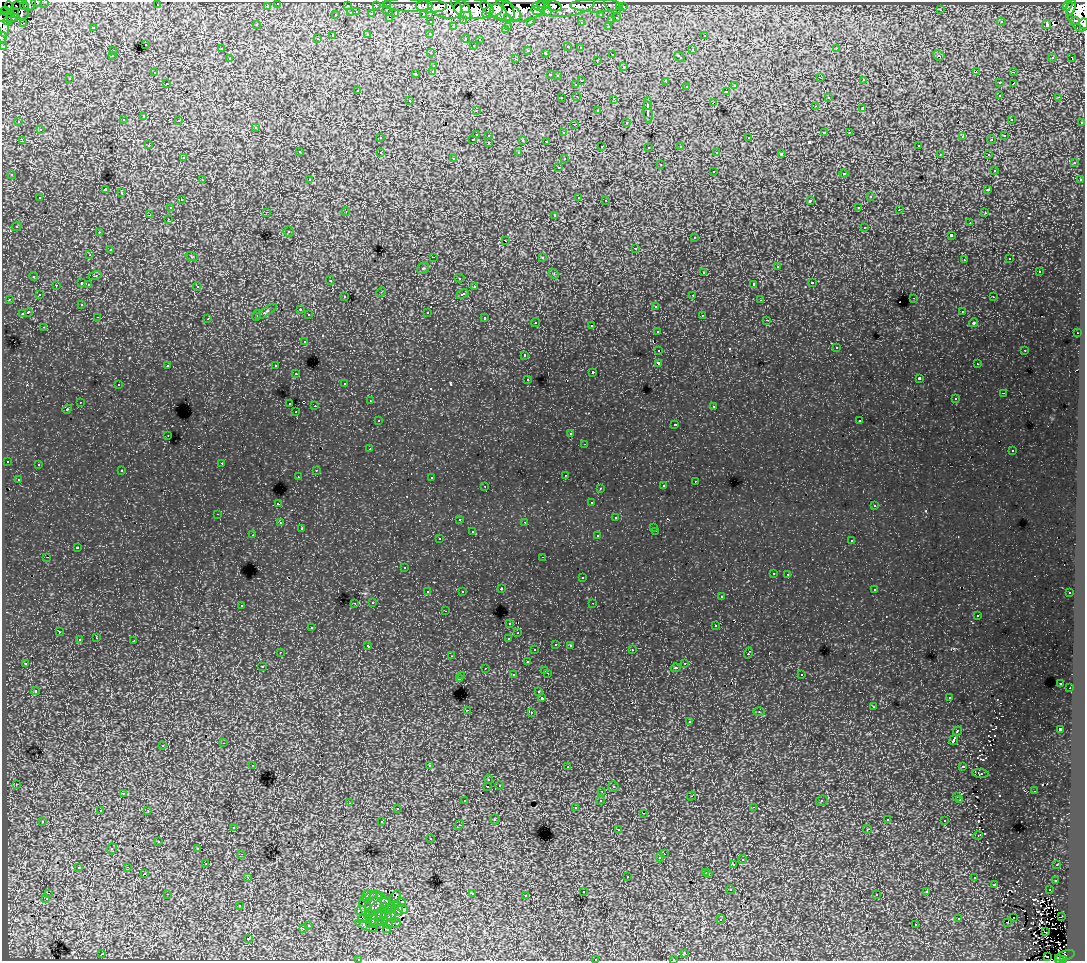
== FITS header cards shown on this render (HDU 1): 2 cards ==
NAXIS1  =                 1083
NAXIS2  =                  959

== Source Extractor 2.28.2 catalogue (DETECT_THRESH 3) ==
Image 1083 x 959 px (HDU 1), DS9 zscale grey, 1 PNG px = 1 image px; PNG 1087 x 963 px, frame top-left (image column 1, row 959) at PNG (2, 2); each listed source drawn as its Kron ellipse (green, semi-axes under 4 px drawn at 4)
Background 137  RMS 3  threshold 8.88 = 3 sigma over >= 5 px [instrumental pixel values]
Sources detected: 552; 1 with non-positive FLUX_AUTO (blend fragments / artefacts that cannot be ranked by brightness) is neither listed nor drawn; of the other 551, the 500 brightest by FLUX_AUTO listed and drawn (51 fainter detections omitted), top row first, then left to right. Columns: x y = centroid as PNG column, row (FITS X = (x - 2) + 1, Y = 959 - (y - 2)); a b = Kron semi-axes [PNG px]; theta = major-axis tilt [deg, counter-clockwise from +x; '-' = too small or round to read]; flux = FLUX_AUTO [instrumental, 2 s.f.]
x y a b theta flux
36 2 5 2 - 4900
45 2 3 2 - 5000
278 3 3 3 - 3200
30 4 7 6 - 27000
388 4 3 3 - 6200
157 5 2 2 - 200
408 5 25 6 -2 42000
540 5 8 5 7 72000
553 5 9 5 -19 59000
1068 5 6 4 60 67000
16 6 3 3 - 10000
24 6 4 3 - 15000
267 6 3 3 - 2600
347 6 3 3 - 1200
376 6 3 2 - 1700
431 6 15 6 -1 180000
445 6 18 11 -22 190000
568 6 26 10 10 160000
596 6 25 7 0 51000
613 6 10 5 -39 24000
10 7 5 3 - 15000
461 7 13 7 -50 150000
620 7 3 3 - 1800
623 7 3 3 - 2900
1071 7 9 3 72 29000
545 8 8 5 -47 99000
466 9 4 3 - 50000
474 9 20 10 -5 410000
509 9 10 3 -66 65000
518 9 27 13 6 270000
20 10 10 8 -70 19000
387 10 3 2 - 400
501 10 21 9 -20 300000
940 10 3 2 - 240
5 11 4 2 - 5700
492 11 11 6 23 110000
538 11 7 4 -13 100000
357 12 3 2 - 620
1080 12 20 13 -80 230000
15 13 5 3 - 31000
351 13 3 3 - 1200
372 14 3 3 - 1600
396 14 4 3 - 1500
423 14 3 2 - 2700
336 15 3 3 - 620
601 15 3 3 - 2300
7 17 13 5 1 42000
508 18 3 3 - 1800
617 18 3 3 - 830
390 19 3 2 - 760
611 20 3 3 - 500
1076 20 3 2 - 7000
8 21 4 3 - 12000
464 21 3 2 - 500
530 21 3 3 - 2000
431 22 3 3 - 3000
581 22 3 3 - 320
1001 22 4 4 - 240
24 23 3 2 - 210
3 24 13 5 -83 67000
1084 24 5 2 - 18000
256 25 3 2 - 190
1047 25 4 3 - 760
509 26 3 2 - 560
608 26 3 2 - 530
93 27 3 2 - 1200
453 27 3 2 - 620
505 30 3 2 - 350
430 34 3 2 - 200
368 35 3 3 - 740
704 35 3 2 - 440
333 36 3 3 - 2300
2 37 5 2 - 4300
317 39 3 3 - 340
466 39 4 3 - 610
480 40 3 2 - 200
145 44 3 3 - 630
473 45 3 3 - 310
3 46 3 3 - 6300
568 47 3 3 - 780
580 48 3 2 - 250
836 48 3 2 - 410
221 49 3 3 - 330
528 50 3 3 - 420
692 50 3 3 - 650
113 51 3 2 - 360
431 53 3 2 - 400
546 53 3 3 - 700
612 54 3 2 - 460
939 55 6 5 - 440
112 56 3 2 - 220
679 57 6 3 -41 530
1053 57 4 3 - 440
1071 57 3 2 - 240
230 58 3 2 - 450
516 59 3 2 - 800
597 60 3 2 - 280
434 65 3 3 - 540
624 66 3 3 - 550
433 71 3 3 - 410
976 71 3 2 - 370
154 72 3 3 - 290
1013 72 3 2 - 510
416 73 3 3 - 850
550 75 3 2 - 650
557 76 3 3 - 220
820 77 3 2 - 210
70 79 3 2 - 290
864 80 3 2 - 430
582 81 3 2 - 980
666 81 3 3 - 1800
167 83 3 2 - 290
999 83 3 3 - 560
575 84 3 3 - 450
1013 84 3 2 - 350
735 86 3 3 - 490
687 87 3 3 - 490
358 90 3 2 - 340
726 91 3 3 - 750
1000 95 3 2 - 470
577 96 3 2 - 490
828 97 3 3 - 430
1059 97 4 3 - 480
562 98 3 2 - 340
614 99 3 2 - 630
409 100 3 2 - 390
648 103 6 2 -90 3700
713 103 4 2 - 680
815 106 3 3 - 310
863 108 3 3 - 1600
476 110 3 2 - 310
598 111 3 3 - 580
648 112 11 3 -83 4100
144 117 3 3 - 460
1011 119 4 4 - 280
123 120 3 3 - 430
179 120 3 2 - 370
19 122 3 3 - 240
627 122 3 2 - 290
1082 122 3 3 - 920
574 124 3 2 - 210
256 127 3 3 - 620
40 130 3 3 - 640
824 132 3 2 - 1400
849 132 3 2 - 350
563 133 3 3 - 290
476 134 3 3 - 1300
489 135 3 2 - 390
963 136 4 3 - 950
1004 136 3 2 - 270
380 138 3 2 - 340
749 138 3 3 - 650
473 139 3 2 - 480
523 140 3 3 - 1300
992 140 4 4 - 310
22 141 3 2 - 460
546 141 3 2 - 210
489 143 3 3 - 340
149 145 3 2 - 320
918 145 3 2 - 330
602 146 3 2 - 190
681 146 3 3 - 470
649 147 3 2 - 260
299 152 3 3 - 590
380 152 3 2 - 470
717 152 4 3 - 330
519 153 3 3 - 360
781 154 4 3 - 3200
940 154 3 2 - 260
988 154 3 2 - 400
183 158 3 2 - 340
454 158 3 3 - 250
564 159 3 2 - 240
1074 163 4 4 - 690
660 165 3 3 - 810
559 167 3 2 - 430
994 170 4 4 - 370
713 171 3 3 - 630
844 174 4 4 - 870
12 175 4 4 - 460
202 180 3 2 - 390
310 180 3 3 - 330
1080 180 3 3 - 350
105 190 4 3 - 12000
988 190 4 4 - 490
122 193 3 3 - 840
579 197 3 2 - 650
870 197 3 3 - 740
40 198 3 3 - 580
181 200 3 3 - 340
606 200 3 2 - 240
810 201 4 3 - 1800
859 207 4 3 - 440
170 208 3 3 - 390
899 210 3 3 - 360
266 212 3 2 - 400
346 212 4 3 - 310
985 213 4 3 - 370
150 215 4 3 - 890
555 215 4 3 - 2700
168 219 4 3 - 400
970 222 3 3 - 280
16 226 5 4 - 360
865 227 3 3 - 640
289 231 5 5 - 350
99 232 3 3 - 410
951 235 3 3 - 1600
695 238 4 4 - 470
506 241 3 2 - 450
636 248 3 3 - 980
110 250 3 3 - 1100
90 255 4 3 - 500
192 257 6 4 -20 280
433 257 3 2 - 1000
542 257 3 3 - 700
1010 259 3 3 - 290
964 260 4 3 - 420
777 267 4 3 - 1200
423 268 6 5 - 340
704 272 3 3 - 660
1039 272 3 3 - 1100
554 274 6 4 -48 300
34 276 4 4 - 590
95 276 7 4 17 320
459 278 5 4 - 370
330 280 4 4 - 390
82 283 3 3 - 1200
812 283 3 3 - 920
89 284 3 3 - 600
754 284 4 3 - 2500
56 285 3 2 - 480
197 286 4 4 - 530
474 287 3 3 - 450
381 292 5 4 - 200
462 294 7 4 24 980
39 295 4 3 - 420
693 295 3 2 - 400
345 297 3 3 - 330
993 297 3 2 - 320
914 298 3 2 - 700
9 299 4 3 - 370
761 300 4 3 - 210
82 304 3 3 - 390
656 306 3 3 - 590
300 310 4 4 - 430
266 311 12 4 34 510
962 311 3 2 - 300
28 312 4 3 - 2000
427 312 3 3 - 1100
22 314 3 3 - 1200
256 315 6 4 71 280
309 315 3 3 - 460
702 315 3 2 - 420
98 317 4 3 - 360
485 318 3 3 - 950
208 319 4 4 - 200
767 320 4 4 - 220
536 322 4 4 - 350
974 323 4 4 - 350
592 326 3 3 - 380
44 327 3 2 - 380
658 331 4 3 - 430
1077 333 3 2 - 440
304 341 3 3 - 530
836 348 3 3 - 370
658 350 3 2 - 500
1025 350 3 2 - 750
525 355 3 2 - 530
658 363 4 3 - 2500
977 364 3 2 - 210
168 365 3 3 - 590
276 366 3 3 - 620
593 372 3 3 - 580
296 374 3 3 - 310
919 378 4 3 - 3300
528 379 3 3 - 380
345 383 3 3 - 310
118 385 3 2 - 500
1003 393 3 2 - 220
955 399 3 3 - 230
370 401 3 3 - 370
80 402 3 2 - 290
290 404 3 2 - 580
315 406 2 2 - 820
714 406 3 3 - 470
67 409 5 4 - 210
296 412 3 2 - 280
378 421 3 3 - 300
860 421 3 2 - 270
675 424 3 2 - 210
571 434 3 2 - 280
168 435 3 2 - 320
585 444 3 2 - 220
370 449 3 2 - 260
1012 451 3 2 - 220
7 461 3 3 - 290
222 463 3 2 - 350
38 465 3 2 - 340
316 470 3 3 - 540
122 471 3 3 - 410
565 475 3 2 - 280
298 477 3 2 - 250
431 477 3 2 - 280
18 479 3 2 - 230
695 481 3 2 - 290
485 486 3 2 - 400
663 486 3 2 - 390
600 488 3 2 - 250
592 503 3 3 - 240
278 504 3 3 - 1400
874 506 3 3 - 260
218 514 3 2 - 450
616 518 3 3 - 520
459 519 3 3 - 460
525 522 3 3 - 340
280 523 3 3 - 380
654 527 3 2 - 290
301 529 3 2 - 340
656 531 3 2 - 380
472 532 3 2 - 760
253 535 3 2 - 300
598 536 4 4 - 400
439 539 3 3 - 370
852 541 3 3 - 460
77 548 3 3 - 1400
47 557 3 2 - 330
543 557 3 2 - 250
404 568 3 2 - 300
773 573 3 3 - 370
788 574 3 2 - 420
582 578 3 3 - 540
501 589 3 3 - 310
874 589 3 2 - 310
462 591 3 2 - 280
428 592 3 3 - 640
1070 593 3 2 - 370
721 597 3 3 - 410
373 602 3 3 - 480
355 603 3 2 - 310
593 603 3 2 - 210
241 605 3 3 - 540
445 611 3 2 - 280
978 615 3 2 - 230
510 623 4 3 - 550
716 626 3 3 - 810
312 627 3 3 - 480
59 632 3 3 - 500
518 633 3 3 - 340
96 638 3 2 - 370
509 638 3 3 - 990
79 640 3 3 - 740
134 641 3 2 - 1100
556 644 3 2 - 420
570 645 3 3 - 550
368 646 4 3 - 570
535 650 4 3 - 270
632 650 3 2 - 370
280 652 4 3 - 230
748 653 5 2 - 1100
452 656 3 3 - 210
527 662 3 3 - 620
685 663 3 2 - 410
25 664 3 2 - 240
262 666 5 3 - 220
485 668 3 2 - 330
675 668 5 4 - 380
545 670 3 2 - 690
547 673 3 2 - 740
801 674 3 3 - 430
513 675 3 3 - 530
462 676 4 3 - 430
459 679 3 3 - 1700
1061 683 3 3 - 320
1070 688 2 2 - 330
35 691 4 4 - 310
539 692 4 4 - 510
542 698 3 3 - 3000
949 698 3 2 - 290
873 707 3 2 - 360
467 710 3 2 - 510
531 712 3 2 - 740
759 712 6 4 -2 300
690 722 4 3 - 650
1060 729 4 3 - 3800
957 731 5 3 - 1400
954 740 5 3 - 4800
224 743 4 3 - 370
163 745 3 3 - 560
253 765 4 3 - 400
430 766 3 3 - 4300
963 766 4 3 - 1100
567 767 4 3 - 320
980 773 8 3 -4 270
489 780 4 4 - 400
16 784 4 3 - 400
499 785 4 4 - 360
488 786 3 2 - 420
613 786 5 5 - 530
602 791 3 3 - 360
1034 791 3 2 - 250
123 793 3 3 - 360
692 796 5 4 - 240
957 797 3 3 - 670
960 799 4 3 - 450
601 800 4 4 - 600
465 801 3 3 - 390
822 801 6 5 - 400
349 803 3 3 - 570
753 807 4 3 - 410
575 808 4 3 - 400
397 809 3 2 - 230
147 810 3 2 - 790
100 811 3 2 - 380
643 813 3 2 - 240
495 819 5 5 - 380
887 820 3 3 - 360
43 821 4 4 - 430
945 821 3 3 - 550
382 822 3 3 - 1100
459 825 5 4 - 220
233 827 3 2 - 410
867 829 4 3 - 370
618 830 3 3 - 320
978 835 5 3 - 190
431 839 3 2 - 290
159 842 2 2 - 210
198 848 3 2 - 250
112 849 6 5 - 310
242 854 3 3 - 390
664 854 3 2 - 390
660 858 5 4 - 440
742 860 4 4 - 620
206 864 2 2 - 410
734 864 3 3 - 1600
1057 865 3 2 - 270
128 867 3 2 - 530
79 868 3 3 - 830
706 872 3 3 - 660
709 873 3 3 - 750
144 874 3 3 - 660
248 877 3 2 - 470
627 877 3 3 - 1000
974 878 3 3 - 600
1055 880 3 3 - 410
994 884 3 3 - 1000
731 890 4 3 - 440
1049 890 3 2 - 590
583 892 3 3 - 450
927 892 4 4 - 570
48 894 3 2 - 260
167 894 3 2 - 1300
472 894 3 2 - 480
877 894 3 3 - 420
367 895 6 3 72 340
379 895 4 2 - 330
526 896 3 3 - 280
370 897 8 2 36 300
395 897 7 3 54 230
46 899 3 2 - 360
386 902 11 4 -46 740
402 903 4 4 - 350
373 904 13 8 69 1500
395 904 4 3 - 290
239 906 4 3 - 250
379 906 12 5 33 740
366 908 11 5 -73 1200
385 908 5 2 - 210
392 908 5 3 - 350
398 909 6 4 73 660
403 909 5 3 - 290
361 910 5 3 - 340
390 914 9 5 -67 750
379 916 10 6 53 960
1061 917 4 2 - 200
372 918 9 5 -59 650
1013 918 2 2 - 210
363 919 5 3 - 210
387 919 10 5 -72 590
721 919 4 3 - 210
959 919 3 3 - 730
381 921 6 3 16 340
1008 922 3 2 - 200
372 923 6 3 10 300
393 923 8 4 7 530
308 925 3 3 - 550
916 925 3 2 - 530
366 926 12 3 -20 320
303 929 3 3 - 710
387 929 4 2 - 230
1045 932 3 2 - 310
248 939 3 3 - 2000
685 953 3 2 - 380
102 954 3 2 - 640
1065 955 10 4 15 54000
1047 956 3 2 - 470
359 959 4 3 - 260
595 959 3 2 - 700
673 959 3 2 - 320
1060 960 5 3 - 27000
1063 960 3 2 - 24000
At the frame edge (FLAGS 8, measured only in part): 16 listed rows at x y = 36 2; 45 2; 278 3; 30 4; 5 11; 1080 12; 7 17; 3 24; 1084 24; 2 37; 3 46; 359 959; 595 959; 673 959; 1060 960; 1063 960
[51 fainter detections neither listed nor drawn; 1 non-positive-flux detection neither listed nor drawn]